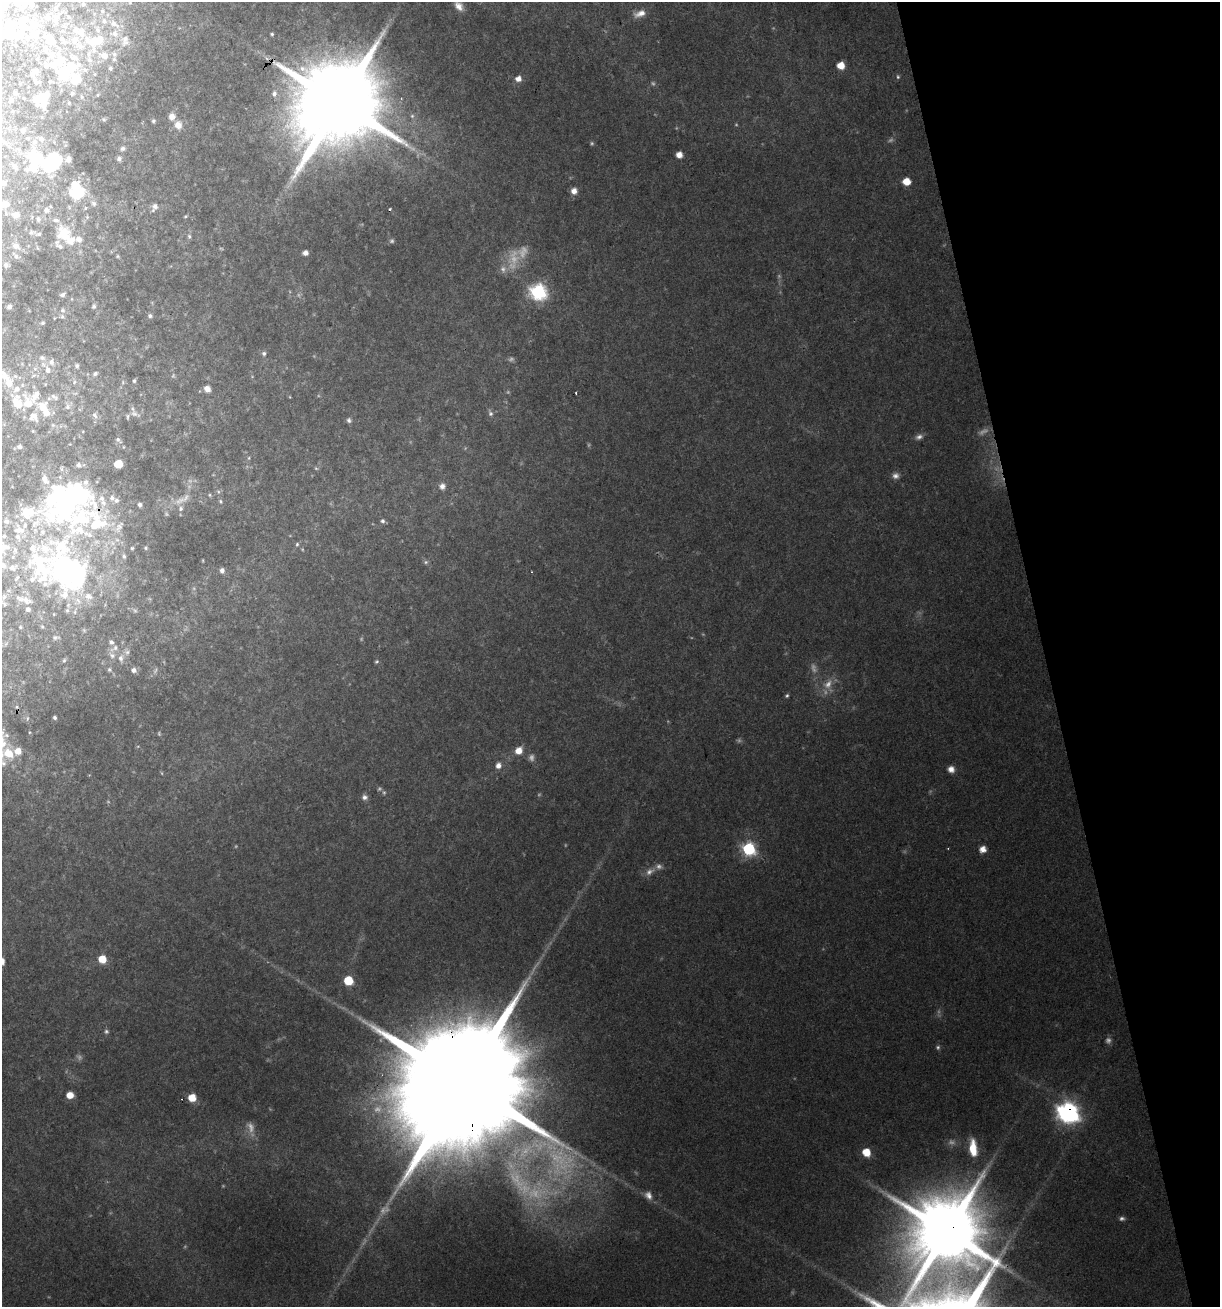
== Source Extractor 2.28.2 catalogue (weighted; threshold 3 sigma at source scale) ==
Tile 12 of 4 x 4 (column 4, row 3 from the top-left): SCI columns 3708-4925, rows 1306-2610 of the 5026 x 5219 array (HDU 1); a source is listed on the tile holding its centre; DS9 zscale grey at full resolution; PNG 1222 x 1309 px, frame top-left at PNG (2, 2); no overlay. Shown black and unused: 14% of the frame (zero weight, under 2 of 3 exposures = <1% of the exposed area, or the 3 px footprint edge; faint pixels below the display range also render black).
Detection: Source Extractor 2.28.2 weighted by HDU 2 'WHT'; one run over the whole footprint, this tile lists its part. Background 0.0877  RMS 0.0078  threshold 0.0349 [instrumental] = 3 sigma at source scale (4.5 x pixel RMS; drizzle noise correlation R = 1.50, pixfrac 1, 0.0396/0.0396 arcsec/px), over >= 5 px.
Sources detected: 271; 46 too faint to see at this stretch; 10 inside a brighter object's white glare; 2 cosmic-ray / hot-pixel residue — not listed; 56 inside a brighter listed object's ellipse — not listed separately; the other 157 listed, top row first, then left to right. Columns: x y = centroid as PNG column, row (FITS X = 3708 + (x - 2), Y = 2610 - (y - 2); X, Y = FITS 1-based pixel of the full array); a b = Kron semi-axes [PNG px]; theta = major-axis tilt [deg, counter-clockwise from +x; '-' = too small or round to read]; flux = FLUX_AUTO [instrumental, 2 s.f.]
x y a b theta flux
25 4 8 6 -14 2.7
83 4 3 3 - 0.99
459 6 12 8 -50 6.4
102 11 4 3 - 0.72
640 14 16 8 19 7.8
56 20 16 7 -83 3
8 22 5 4 - 3
114 24 11 7 -35 4.4
34 25 10 7 46 5.3
81 32 11 10 - 6.1
34 34 11 9 -10 6
115 34 9 8 - 4.4
272 34 3 2 - 0.88
17 36 14 8 44 7.6
61 39 6 6 - 1.8
125 39 17 8 72 5.1
51 40 9 6 -37 11
75 40 13 8 60 6.1
98 40 19 10 5 19
80 46 9 7 -41 3.7
45 47 9 4 -35 2.2
52 54 12 8 69 6
114 54 7 6 - 2.2
104 56 8 7 - 6.8
89 60 8 6 -39 2.7
46 65 8 6 44 3.7
841 66 6 5 - 15
110 68 5 4 - 1.3
85 70 7 5 -46 1.9
35 71 9 7 33 4.2
64 72 19 16 71 32
898 77 6 4 -77 1.2
518 79 6 5 - 6.3
35 80 9 6 -58 2.6
15 93 5 3 - 1
72 93 6 5 - 1.9
274 94 8 7 - 3.6
42 99 19 15 51 17
11 100 3 3 - 1
339 104 26 24 87 15000
172 116 8 7 - 5.9
104 119 6 5 - 1.2
153 121 5 5 - 1.4
178 125 10 8 -78 7.2
23 130 4 4 - 1.8
41 139 7 6 - 2.4
35 142 7 7 - 2.6
123 148 7 6 - 2.5
679 155 5 5 - 8.2
36 158 22 13 -34 25
68 159 8 6 77 3
119 159 6 6 - 3
53 161 15 11 54 74
14 167 6 5 - 2
906 181 6 5 - 15
3 183 4 4 - 3.4
574 191 6 6 - 6.9
77 192 18 14 -67 44
94 203 8 7 - 2.7
5 204 10 8 0 6.5
155 207 9 6 64 4.1
46 210 7 6 - 3.6
16 215 11 8 -1 5.1
185 216 5 4 - 0.9
38 219 7 5 87 1.6
31 232 7 5 58 1.7
39 234 7 5 2 1.9
65 235 29 16 -47 29
189 236 6 5 - 1.7
16 246 11 8 -31 5.8
305 253 5 4 - 5
16 256 8 6 -73 2.4
118 256 5 4 - 0.89
6 265 7 6 - 3.1
538 292 8 8 - 180
62 295 6 4 22 2.1
9 306 5 5 - 2.1
94 306 6 5 - 1.6
63 310 6 6 - 1.9
150 316 6 5 - 1.7
42 323 6 4 31 1.2
264 353 6 6 - 2.1
42 358 9 7 -15 2.8
51 362 9 8 - 3.7
77 366 5 5 - 1.5
48 370 9 7 -70 5.4
95 374 6 5 - 1.8
34 375 8 3 19 1.5
134 381 5 4 - 1.4
74 382 6 4 87 1.3
123 382 6 3 73 1.1
9 383 15 13 82 13
207 389 7 7 - 5
576 393 3 2 - 1.4
54 397 12 6 -32 2.9
27 403 26 21 -76 24
68 407 9 8 - 3.1
490 413 10 6 -61 2.5
134 414 12 8 -31 4.4
95 415 9 7 -60 2.7
349 420 7 6 - 2.1
919 437 10 7 20 3.5
118 440 9 5 -40 1.9
19 447 4 3 - 2.1
249 458 6 4 89 0.96
118 464 5 5 - 25
316 468 5 5 - 1.1
895 476 9 8 - 3.8
45 479 11 6 -65 3.1
442 486 8 8 - 3.7
210 495 6 4 -89 0.99
221 501 6 5 - 1.4
140 505 6 5 - 2.3
180 508 8 7 - 3.2
28 512 24 11 8 22
6 521 6 5 - 1.6
383 521 6 5 - 2.1
96 522 65 39 -82 110
297 544 6 5 - 1.3
3 548 13 9 63 7
146 548 5 5 - 1.3
426 562 6 5 - 1.5
3 565 8 7 - 3.9
222 570 6 5 - 3.6
69 572 68 55 -54 240
4 597 7 5 81 1.8
4 604 6 3 -72 1.1
20 627 3 3 - 0.73
42 627 4 4 - 0.81
56 637 9 5 -1 1.8
114 648 16 8 31 5.6
121 658 13 9 84 6
64 660 6 5 - 1.2
377 661 5 5 - 1.3
109 669 6 6 - 1.8
134 670 7 6 - 4.1
787 695 5 4 - 1.4
55 717 4 4 - 1.8
519 751 9 8 - 8.6
9 754 13 10 -48 16
498 765 8 6 68 4.7
951 769 8 8 - 5.2
364 797 8 7 - 3.1
749 849 8 7 - 110
983 849 6 6 - 6.7
650 871 15 8 32 5.4
102 959 6 5 - 18
348 980 6 6 - 36
106 1031 6 6 - 1.8
463 1084 56 31 -78 53000
70 1095 5 5 - 12
192 1098 6 6 - 16
1068 1112 10 9 - 380
973 1148 19 8 -85 18
866 1152 7 6 - 15
648 1195 12 8 -53 5.2
947 1232 22 21 - 8800
Overlapping masked pixels (flux is a lower limit): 5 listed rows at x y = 339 104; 96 522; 463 1084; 1068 1112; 947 1232
Isophote crosses this tile's border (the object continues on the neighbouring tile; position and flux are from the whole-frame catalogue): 4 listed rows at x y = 3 183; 5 204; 3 548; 3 565
Unlisted compact peaks at least as high as the median listed source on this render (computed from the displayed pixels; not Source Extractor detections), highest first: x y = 866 1298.